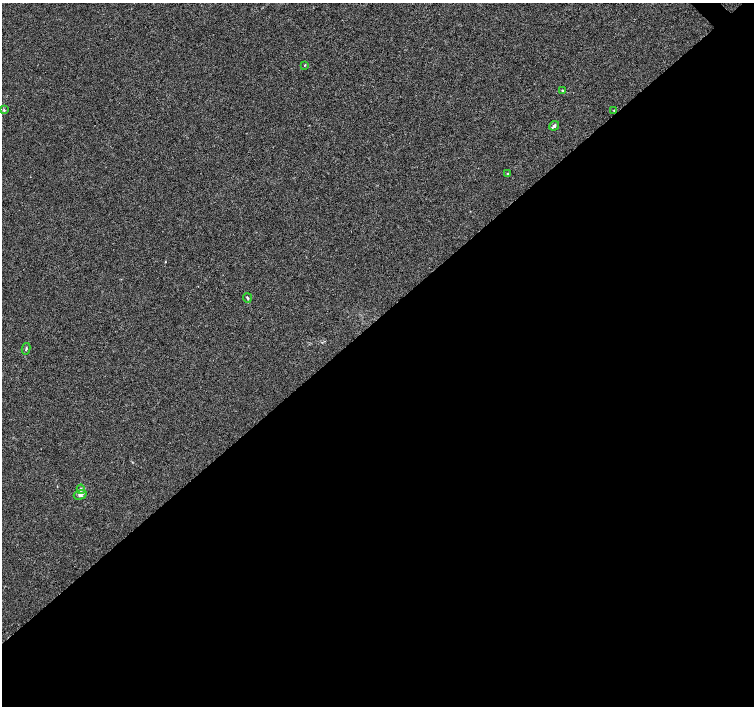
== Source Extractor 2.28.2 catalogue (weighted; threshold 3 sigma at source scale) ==
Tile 15 of 4 x 4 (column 3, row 4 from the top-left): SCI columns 3009-4512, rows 151-1557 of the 6022 x 5995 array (HDU 1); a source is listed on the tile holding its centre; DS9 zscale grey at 2 x 2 block average (1 PNG px = mean of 2 x 2 image px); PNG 756 x 708 px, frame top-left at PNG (2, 3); each listed source drawn as its Kron ellipse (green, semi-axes under 4 px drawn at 4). Shown black and unused: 55% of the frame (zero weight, under 3 of 4 exposures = <1% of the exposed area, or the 3 px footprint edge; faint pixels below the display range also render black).
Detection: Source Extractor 2.28.2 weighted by HDU 2 'WHT'; one run over the whole footprint, this tile lists its part. Background 0.00756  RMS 0.0021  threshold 0.00959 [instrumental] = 3 sigma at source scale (4.5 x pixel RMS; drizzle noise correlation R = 1.50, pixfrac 1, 0.0396/0.0396 arcsec/px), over >= 5 px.
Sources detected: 10; all 10 listed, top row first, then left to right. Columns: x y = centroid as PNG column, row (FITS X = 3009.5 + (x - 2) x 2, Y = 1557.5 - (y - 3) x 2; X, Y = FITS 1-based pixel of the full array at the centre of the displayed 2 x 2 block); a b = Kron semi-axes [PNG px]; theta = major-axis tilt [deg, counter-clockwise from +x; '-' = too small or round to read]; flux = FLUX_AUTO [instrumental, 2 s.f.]
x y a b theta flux
305 65 3 2 - 0.25
562 90 3 2 - 0.34
4 110 4 3 - 0.58
614 110 3 2 - 0.32
554 126 5 3 - 1.3
508 174 4 3 - 0.48
247 298 5 3 - 0.57
26 349 6 2 79 0.57
81 489 5 4 - 1.1
80 495 6 4 16 1.5